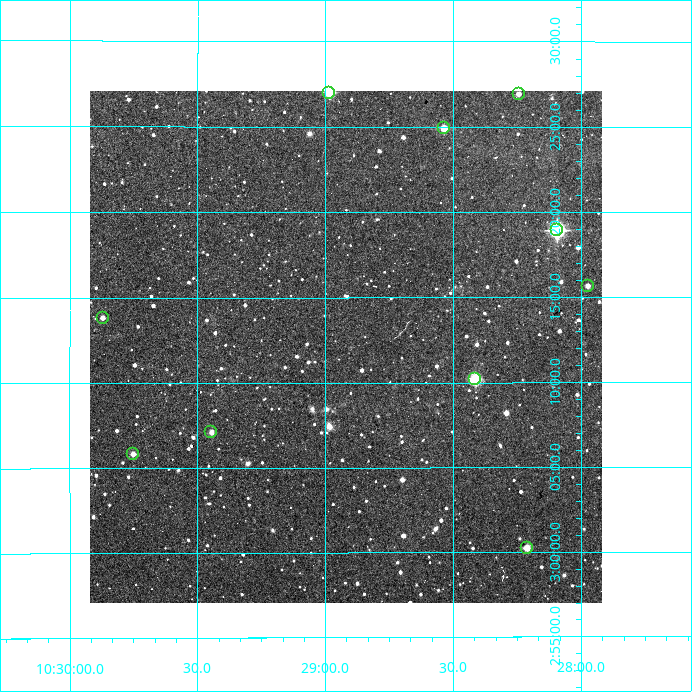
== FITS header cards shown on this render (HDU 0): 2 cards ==
NAXIS1  =                  512
NAXIS2  =                  512

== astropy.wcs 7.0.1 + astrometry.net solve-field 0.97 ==
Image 512 x 512 px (HDU 0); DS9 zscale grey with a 90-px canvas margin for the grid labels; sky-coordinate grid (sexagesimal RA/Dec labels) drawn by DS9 from the SOLVED WCS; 10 Tycho-2 reference stars matched to detected sources circled (green)
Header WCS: RA---TAN/DEC--TAN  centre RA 10:28:55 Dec +03:12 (157.23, +3.20 deg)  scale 3.52 arcsec/px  FOV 30.0' x 30.0'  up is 0 deg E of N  parity normal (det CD < 0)
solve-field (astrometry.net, Tycho-2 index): VERIFIED the header's WCS against the Tycho-2 star catalogue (verified at 2 index scales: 10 matches each, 0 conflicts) and refined it, rather than solving blind
Solved WCS: RA---TAN-SIP/DEC--TAN-SIP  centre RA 10:28:55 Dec +03:12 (157.23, +3.20 deg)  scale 3.52 arcsec/px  FOV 30.0' x 30.1'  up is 0 deg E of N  parity normal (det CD < 0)
The solver's refit moves the header's centre by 1.5 arcsec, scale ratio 0.9999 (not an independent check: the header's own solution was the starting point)
Tycho-2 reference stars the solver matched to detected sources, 10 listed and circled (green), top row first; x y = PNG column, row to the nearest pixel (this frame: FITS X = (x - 90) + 1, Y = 512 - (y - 91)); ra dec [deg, ICRS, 3 dp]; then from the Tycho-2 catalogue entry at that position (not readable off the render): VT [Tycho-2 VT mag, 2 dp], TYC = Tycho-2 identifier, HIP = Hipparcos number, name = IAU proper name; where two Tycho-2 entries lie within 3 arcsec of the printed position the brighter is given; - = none
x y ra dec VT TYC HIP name
329 93 157.246 +3.450 9.85 249-1473-1 - -
519 94 157.061 +3.449 11.99 249-716-1 - -
444 128 157.134 +3.415 11.39 249-1018-1 - -
557 230 157.023 +3.316 7.84 249-638-1 51250 -
588 286 156.993 +3.261 12.89 249-401-1 - -
103 318 157.468 +3.231 12.51 249-1375-1 - -
475 379 157.103 +3.170 10.17 249-1175-1 - -
211 432 157.361 +3.118 12.18 249-669-1 - -
133 454 157.438 +3.097 12.65 249-1458-1 - -
527 548 157.053 +3.004 11.52 249-777-1 - -